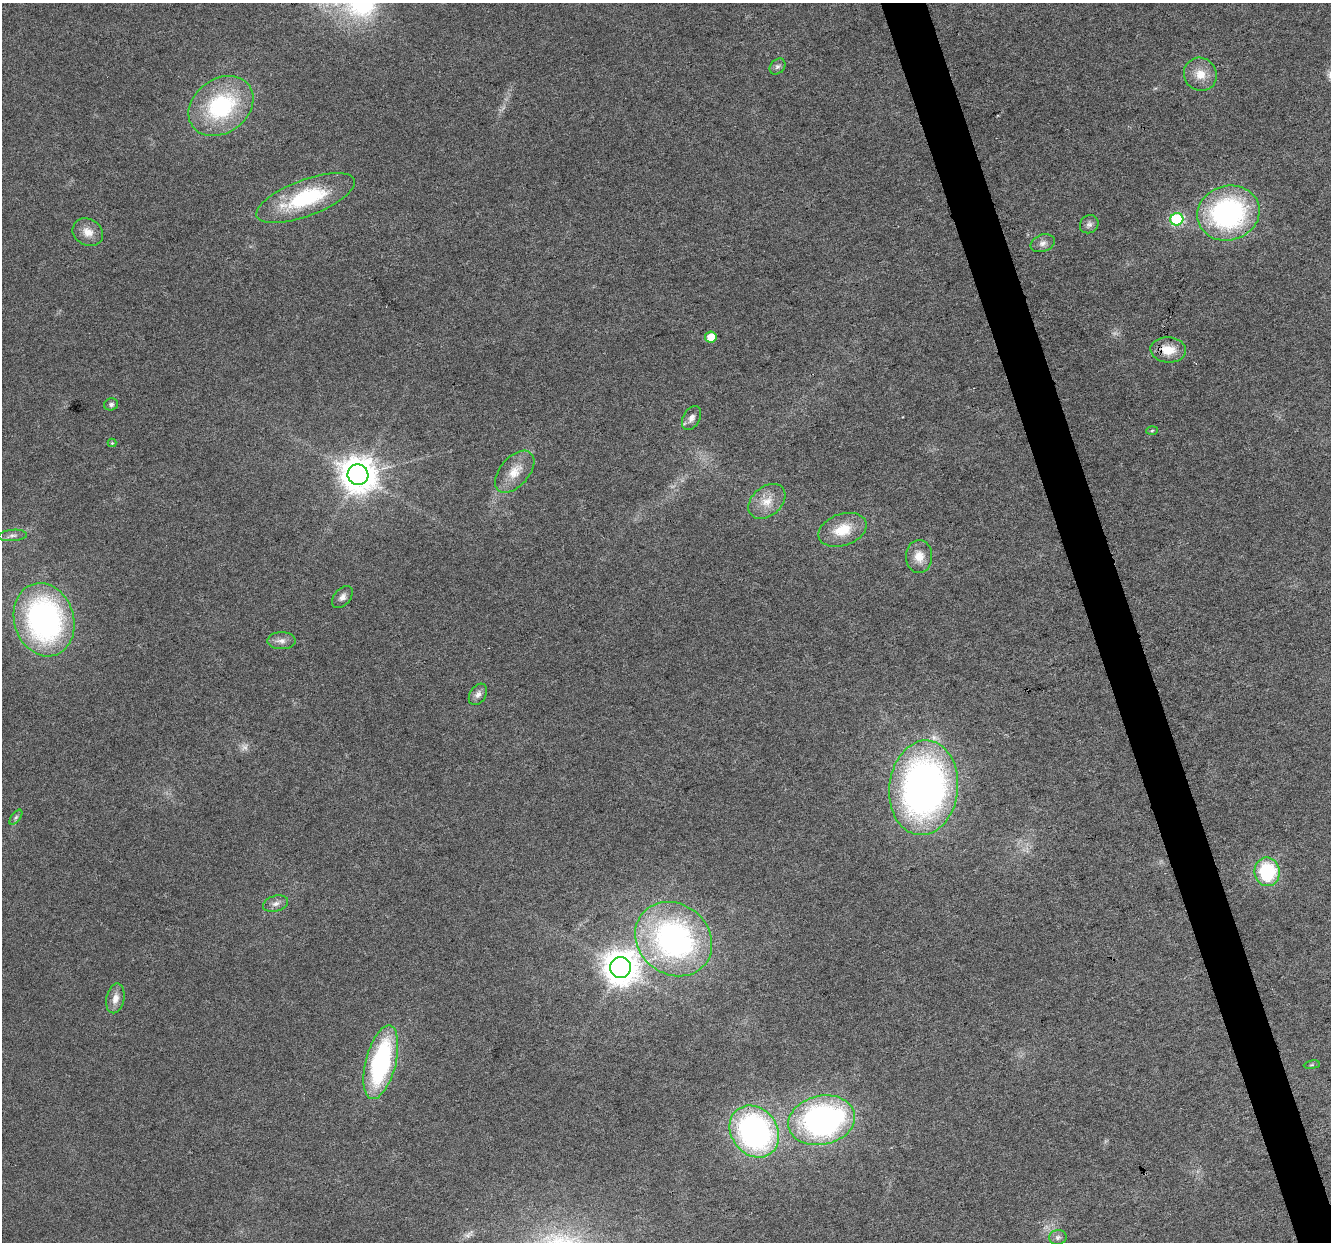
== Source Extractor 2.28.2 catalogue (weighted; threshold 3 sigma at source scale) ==
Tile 6 of 4 x 4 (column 2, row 2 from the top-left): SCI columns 1332-2660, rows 2591-3830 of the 5317 x 5130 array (HDU 1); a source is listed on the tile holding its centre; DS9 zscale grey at full resolution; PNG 1333 x 1244 px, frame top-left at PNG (2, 3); each listed source drawn as its Kron ellipse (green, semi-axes under 4 px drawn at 4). Shown black and unused: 3% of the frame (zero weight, under 3 of 6 exposures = <1% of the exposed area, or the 3 px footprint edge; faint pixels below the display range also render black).
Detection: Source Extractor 2.28.2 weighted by HDU 2 'WHT'; one run over the whole footprint, this tile lists its part. Background 0.0256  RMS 0.0026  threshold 0.0107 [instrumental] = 3 sigma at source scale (4.09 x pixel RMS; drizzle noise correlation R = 1.36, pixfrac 0.8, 0.0396/0.0396 arcsec/px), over >= 5 px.
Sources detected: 38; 1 too faint to see at this stretch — neither listed nor drawn; the other 37 listed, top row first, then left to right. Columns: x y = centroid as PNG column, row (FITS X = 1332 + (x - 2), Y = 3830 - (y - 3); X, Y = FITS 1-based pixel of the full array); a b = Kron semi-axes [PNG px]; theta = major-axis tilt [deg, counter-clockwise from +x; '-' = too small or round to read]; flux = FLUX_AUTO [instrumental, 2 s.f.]
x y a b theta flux
777 67 9 7 43 0.78
1200 74 17 16 - 4
221 106 35 27 36 26
306 198 52 18 20 21
1228 213 31 27 16 47
1177 219 6 6 - 26
1089 224 10 8 39 1
88 232 16 13 -30 2.9
1043 243 12 8 20 1.3
711 337 6 5 - 3.9
1168 350 18 12 -3 4.8
111 404 7 6 - 0.64
691 418 13 8 62 1.4
1152 430 6 4 3 0.3
112 443 4 4 - 0.23
515 472 25 14 49 4.8
358 475 10 10 - 550
767 501 21 14 40 4.1
842 530 25 16 19 6.8
13 535 14 5 4 1.1
919 556 16 13 -88 3.5
342 597 13 8 48 1.3
44 620 37 29 -73 68
281 641 14 8 0 1.6
478 694 12 8 56 1.3
924 788 47 34 83 120
16 817 9 4 54 0.59
1267 872 14 12 -81 17
276 904 13 7 16 1.4
674 939 40 35 -38 66
620 967 10 10 - 490
115 998 15 9 77 2.2
381 1062 38 15 75 38
1312 1065 8 4 8 0.35
822 1120 34 24 12 78
754 1131 28 23 -53 70
1058 1237 9 7 10 0.81
Overlapping masked pixels (flux is a lower limit): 1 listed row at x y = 1228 213